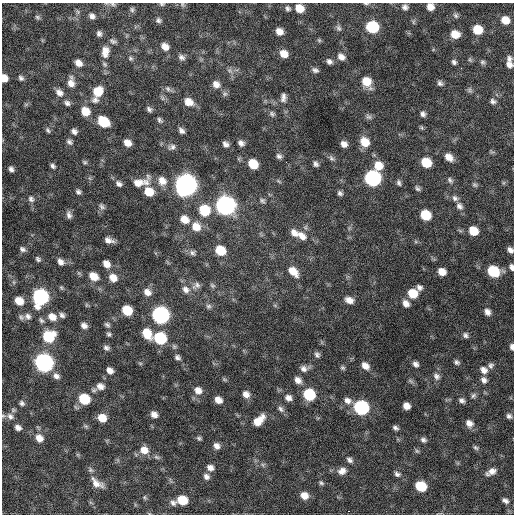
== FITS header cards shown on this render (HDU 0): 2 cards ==
NAXIS1  =                  512 / Axis length
NAXIS2  =                  512 / Axis length

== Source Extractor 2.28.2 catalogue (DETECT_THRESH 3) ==
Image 512 x 512 px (HDU 0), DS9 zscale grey, 1 PNG px = 1 image px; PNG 516 x 516 px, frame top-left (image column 1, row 512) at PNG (2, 3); no overlay
Background 366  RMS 21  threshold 61.9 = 3 sigma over >= 5 px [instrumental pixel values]
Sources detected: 214; all 214 listed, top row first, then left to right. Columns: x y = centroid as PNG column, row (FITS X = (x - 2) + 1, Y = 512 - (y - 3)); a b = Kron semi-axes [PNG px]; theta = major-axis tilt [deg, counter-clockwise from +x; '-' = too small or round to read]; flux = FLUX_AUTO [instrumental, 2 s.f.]
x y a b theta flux
113 4 7 5 -21 2.9e+03
162 4 7 4 0 2.1e+03
182 4 6 4 -45 2.0e+03
366 4 8 3 -5 1.9e+03
405 7 7 6 - 4.5e+03
430 7 7 6 - 1.1e+04
288 8 7 6 - 3.6e+03
299 8 8 7 - 2.1e+04
132 10 7 6 - 2.8e+03
456 15 8 7 - 3.2e+03
92 16 7 6 - 5.2e+03
37 17 7 5 -34 2.7e+03
158 20 6 6 - 3.5e+03
505 20 8 7 - 1.6e+04
372 27 8 8 - 9.5e+04
339 28 9 6 -60 3.8e+03
478 30 8 7 - 3.0e+04
279 31 7 6 - 1.1e+04
99 34 6 5 - 4.2e+03
455 34 8 7 - 1.8e+04
319 40 6 5 - 2.0e+03
113 41 9 6 -28 3.5e+03
165 46 8 7 - 1.1e+04
105 52 14 9 84 1.3e+04
284 54 8 7 - 1.5e+04
181 57 9 7 -30 5.0e+03
341 57 10 7 -39 7.6e+03
130 58 7 6 - 2.8e+03
509 59 8 7 - 5.2e+03
329 61 8 6 -39 4.6e+03
454 62 6 5 - 3.3e+03
482 62 7 5 -1 2.9e+03
78 63 8 7 - 9.5e+03
509 64 9 7 -58 6.6e+03
461 68 2 2 - 6.6e+03
315 70 7 5 -23 4.2e+03
4 78 7 5 -74 1.3e+04
21 78 7 6 - 3.6e+03
71 82 13 8 90 1.1e+04
367 82 11 8 -55 2.5e+04
440 83 7 6 - 4.0e+03
216 84 10 8 -44 9.1e+03
168 89 8 6 -57 4.0e+03
470 90 7 5 -61 3.0e+03
98 91 9 9 - 2.8e+04
59 93 11 8 -45 8.4e+03
225 94 8 6 21 3.2e+03
283 97 12 7 84 6.1e+03
162 98 6 4 -71 2.6e+03
95 100 10 8 5 5.7e+03
493 101 8 6 -44 3.8e+03
189 102 10 8 -30 1.4e+04
67 103 7 6 - 4.5e+03
26 104 7 4 19 1.9e+03
149 109 7 5 -46 3.7e+03
85 111 9 8 - 2.1e+04
272 114 7 6 - 3.3e+03
423 114 6 5 - 4.3e+03
368 117 9 7 -32 3.8e+03
159 120 8 5 -55 3.3e+03
103 122 9 7 -38 5.1e+04
48 130 8 5 -54 2.8e+03
74 131 6 5 - 4.8e+03
181 131 8 5 -44 5.1e+03
69 142 8 6 -38 3.8e+03
365 142 10 9 - 2.2e+04
127 143 7 6 - 1.1e+04
241 143 7 6 - 5.5e+03
225 144 8 6 -50 5.4e+03
344 144 7 6 - 7.6e+03
172 147 11 8 19 5.4e+03
279 156 8 6 -39 4.1e+03
449 157 9 7 -39 1.2e+04
331 158 9 6 -53 3.6e+03
85 162 7 5 -27 2.2e+03
286 162 2 2 - 1.2e+04
426 163 8 7 - 3.3e+04
253 164 8 7 - 3.2e+04
316 164 7 5 -70 4.0e+03
53 166 6 5 - 3.4e+03
378 166 9 9 - 2.0e+04
11 169 6 5 - 4.5e+03
373 178 9 8 - 3.1e+05
450 180 8 6 -47 3.4e+03
162 181 11 9 -55 1.3e+04
279 181 8 3 -45 1.8e+03
141 182 23 10 17 2.0e+04
399 183 7 5 -76 3.4e+03
119 184 8 6 -38 4.8e+03
186 185 9 9 - 1.2e+06
475 185 7 5 -31 2.3e+03
417 188 8 5 -50 3.2e+03
78 192 6 5 - 3.5e+03
149 192 9 8 - 2.3e+04
340 193 6 5 - 3.6e+03
455 198 8 7 - 4.4e+03
31 199 9 8 - 5.0e+03
262 201 7 6 - 3.1e+03
102 206 8 5 -46 3.3e+03
225 206 9 9 - 6.7e+05
459 206 10 8 -55 6.5e+03
204 210 10 9 - 4.9e+04
69 215 9 5 -78 4.9e+03
425 215 8 7 - 4.4e+04
184 219 10 8 -38 1.6e+04
196 227 11 9 -46 1.8e+04
473 231 8 7 - 2.7e+04
294 233 11 7 -44 9.7e+03
302 236 13 8 -44 1.2e+04
109 240 8 5 -17 7.1e+03
22 249 8 6 -30 4.0e+03
220 250 8 7 - 3.8e+04
510 250 6 4 -52 5.4e+03
192 253 8 7 - 4.3e+03
38 259 7 5 -51 2.9e+03
60 262 8 6 -43 6.7e+03
106 264 8 6 -47 1.0e+04
511 267 6 4 -75 4.8e+03
293 271 13 8 -44 1.8e+04
493 271 9 7 -35 6.1e+04
442 272 7 6 - 1.3e+04
93 276 10 8 -34 1.5e+04
113 278 9 8 - 1.4e+04
196 285 12 8 30 6.5e+03
212 286 8 6 -37 2.7e+03
419 287 7 6 - 4.8e+03
186 290 10 8 -37 7.9e+03
147 292 10 7 -39 9.3e+03
413 293 9 8 - 2.9e+04
40 297 9 8 - 3.2e+05
349 300 9 7 -19 9.7e+03
19 301 7 6 - 1.9e+04
406 303 9 7 -55 8.6e+03
86 305 6 4 72 1.5e+03
208 306 7 6 - 3.5e+03
127 310 8 7 - 4.2e+04
487 312 8 6 -58 6.6e+03
62 315 7 6 - 4.1e+03
160 315 9 8 - 4.3e+05
28 316 9 7 -46 5.2e+03
21 317 7 6 - 3.1e+03
52 317 10 8 -35 1.2e+04
41 320 7 5 -53 2.9e+03
107 325 7 5 -34 3.1e+03
84 326 6 5 - 6.0e+03
147 333 11 8 -59 2.7e+04
109 334 6 6 - 2.7e+03
465 335 7 6 - 3.7e+03
48 337 9 9 - 5.7e+04
160 338 9 8 - 9.6e+04
512 347 6 4 -88 4.2e+03
106 348 7 5 -26 4.0e+03
317 354 8 6 -61 3.9e+03
177 357 7 6 - 4.0e+03
457 362 7 6 - 3.6e+03
44 363 9 8 - 5.7e+05
140 363 6 4 -18 1.8e+03
416 364 7 6 - 5.0e+03
491 365 8 7 - 4.1e+03
365 366 9 7 -41 9.5e+03
343 368 6 5 - 2.4e+03
304 369 11 8 2 6.9e+03
110 370 7 6 - 8.4e+03
484 370 9 7 -37 8.0e+03
56 376 9 7 -35 6.0e+03
436 376 9 8 - 5.6e+03
298 380 9 7 -46 8.1e+03
484 380 9 7 -55 5.9e+03
100 386 10 8 -11 9.3e+03
198 390 10 8 -35 1.1e+04
246 394 9 7 -47 8.5e+03
309 394 8 8 - 7.2e+04
473 396 8 6 44 3.3e+03
288 398 8 7 - 6.9e+03
84 399 8 7 - 5.5e+04
218 400 7 6 - 1.0e+04
347 400 10 8 -22 7.2e+03
462 400 8 6 -17 4.1e+03
22 403 6 5 - 3.6e+03
406 406 6 6 - 1.1e+04
361 407 9 8 - 2.1e+05
281 409 10 6 -50 4.7e+03
154 414 7 6 - 8.1e+03
10 416 11 9 -45 8.0e+03
509 416 6 5 - 3.8e+03
102 418 8 7 - 2.0e+04
259 420 14 8 43 2.0e+04
469 423 9 8 - 8.5e+03
18 427 7 5 -32 6.2e+03
395 428 6 4 -33 3.7e+03
39 438 10 8 -51 1.2e+04
199 438 6 4 -28 2.6e+03
423 440 8 6 -29 4.0e+03
216 446 8 7 - 7.1e+03
475 448 8 5 -38 2.8e+03
144 450 10 9 - 1.5e+04
417 451 7 5 -45 2.4e+03
156 457 9 5 -26 3.3e+03
350 460 8 6 -41 4.2e+03
263 465 6 5 - 2.6e+03
210 468 8 7 - 7.1e+03
342 471 11 8 25 8.6e+03
492 471 11 8 18 8.9e+03
397 474 8 6 -30 4.1e+03
206 477 8 7 - 5.5e+03
97 483 18 9 -37 1.3e+04
321 483 7 5 -44 2.4e+03
421 486 8 7 - 5.4e+04
304 495 8 7 - 1.2e+04
145 497 7 4 -71 1.9e+03
182 500 8 7 - 3.5e+04
505 501 7 5 -33 4.6e+03
173 503 9 7 -23 5.4e+03
348 511 3 2 - 2.5e+03
At the frame edge (FLAGS 8, measured only in part): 10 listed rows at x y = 113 4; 162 4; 182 4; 366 4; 430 7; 4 78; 510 250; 511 267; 512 347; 10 416